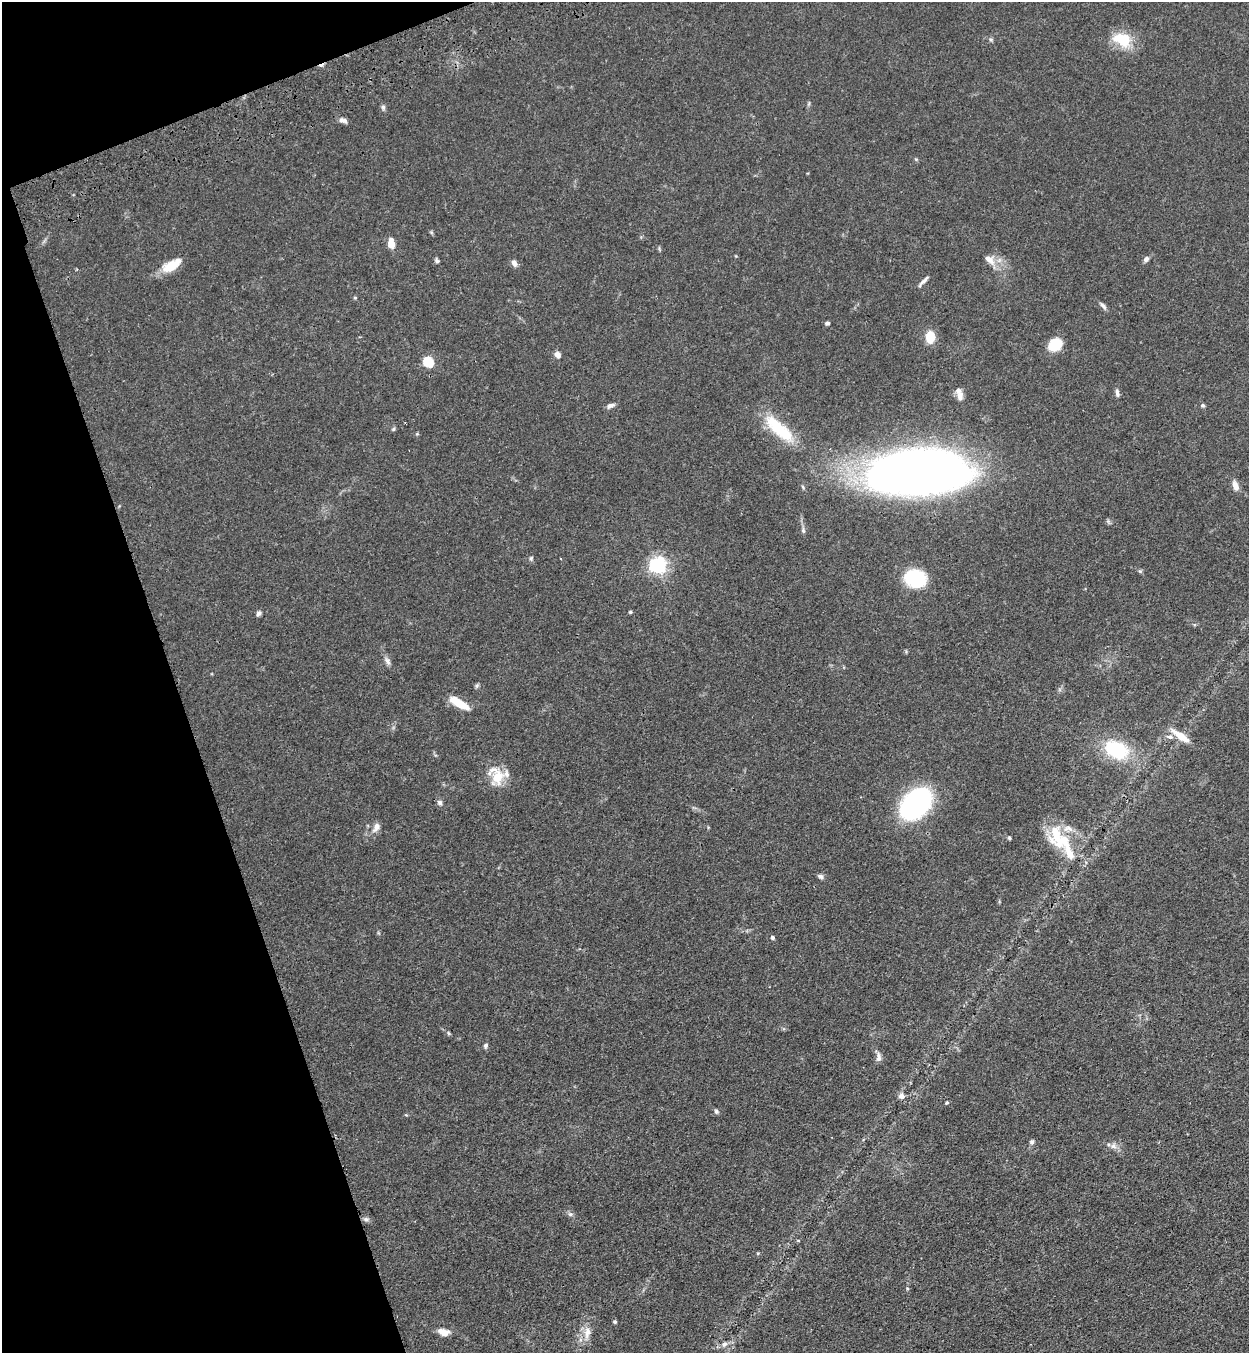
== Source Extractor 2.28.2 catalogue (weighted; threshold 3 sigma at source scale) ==
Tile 5 of 4 x 4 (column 1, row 2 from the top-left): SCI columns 205-1451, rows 2815-4165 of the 5522 x 5630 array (HDU 1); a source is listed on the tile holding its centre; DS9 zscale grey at full resolution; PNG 1251 x 1355 px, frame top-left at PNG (2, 2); no overlay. Shown black and unused: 17% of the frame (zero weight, under 3 of 4 exposures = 6% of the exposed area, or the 3 px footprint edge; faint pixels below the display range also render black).
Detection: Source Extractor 2.28.2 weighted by HDU 2 'WHT'; one run over the whole footprint, this tile lists its part. Background 0.0704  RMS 0.0041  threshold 0.0184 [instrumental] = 3 sigma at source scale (4.5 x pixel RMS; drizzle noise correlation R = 1.50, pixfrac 1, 0.05/0.05 arcsec/px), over >= 5 px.
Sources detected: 68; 1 cosmic-ray / hot-pixel residue — not listed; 4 inside a brighter listed object's ellipse — not listed separately; the other 63 listed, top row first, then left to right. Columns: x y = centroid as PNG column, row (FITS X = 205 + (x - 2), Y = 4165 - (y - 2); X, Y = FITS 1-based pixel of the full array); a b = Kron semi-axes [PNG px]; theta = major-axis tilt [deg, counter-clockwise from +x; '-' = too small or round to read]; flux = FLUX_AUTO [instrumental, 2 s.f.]
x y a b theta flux
991 39 6 5 - 0.7
1122 39 25 17 -22 12
383 107 8 5 -89 0.92
343 120 11 6 -19 1.6
431 232 6 4 -45 0.52
391 244 9 6 -83 5.4
990 259 18 10 -43 4.2
1146 259 7 6 - 1.3
437 261 6 5 - 0.8
514 263 8 6 -61 1.9
171 265 26 11 29 7.9
923 281 17 4 47 1.4
355 298 5 3 - 0.4
1103 306 12 5 -51 1.3
827 323 5 5 - 0.9
930 337 12 9 85 7.3
1055 345 12 9 29 13
557 355 8 7 - 1.8
428 362 6 5 - 24
1117 393 11 5 -84 1.3
960 396 13 8 -79 2.5
1203 405 5 5 - 0.81
610 406 11 5 23 1.4
394 429 5 5 - 0.6
779 429 47 15 -43 19
923 470 78 32 3 590
1235 486 12 7 -69 2.8
803 530 9 5 -80 1.1
531 558 6 5 - 0.66
658 565 7 6 - 120
1140 571 6 5 - 0.6
915 579 16 13 -12 31
630 612 4 4 - 0.55
259 613 6 5 - 1.1
387 661 11 7 -58 1.6
476 686 7 4 71 0.68
459 703 21 7 -32 9.5
1180 736 29 8 -35 5.8
1116 750 21 14 -25 29
497 776 24 18 -68 10
440 803 8 7 - 1.3
915 804 29 20 46 79
376 827 12 8 57 2.4
1009 838 4 4 - 0.57
1059 839 33 24 -29 18
821 876 9 6 -24 1.1
772 937 5 4 - 0.9
448 1033 6 4 -71 0.53
486 1046 7 5 72 0.96
878 1057 13 6 89 1.7
901 1096 8 8 - 1.8
947 1102 4 3 - 0.67
716 1111 7 5 -65 0.85
1032 1142 7 6 - 0.98
1113 1146 9 8 - 1.9
570 1214 6 5 - 0.87
366 1219 9 5 -8 1.1
758 1253 5 3 - 0.4
907 1288 5 3 - 0.37
615 1322 5 4 - 0.63
444 1332 12 7 -14 3.8
587 1332 18 9 78 4.2
724 1344 8 6 39 1.3
Overlapping masked pixels (flux is a lower limit): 1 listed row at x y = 923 470